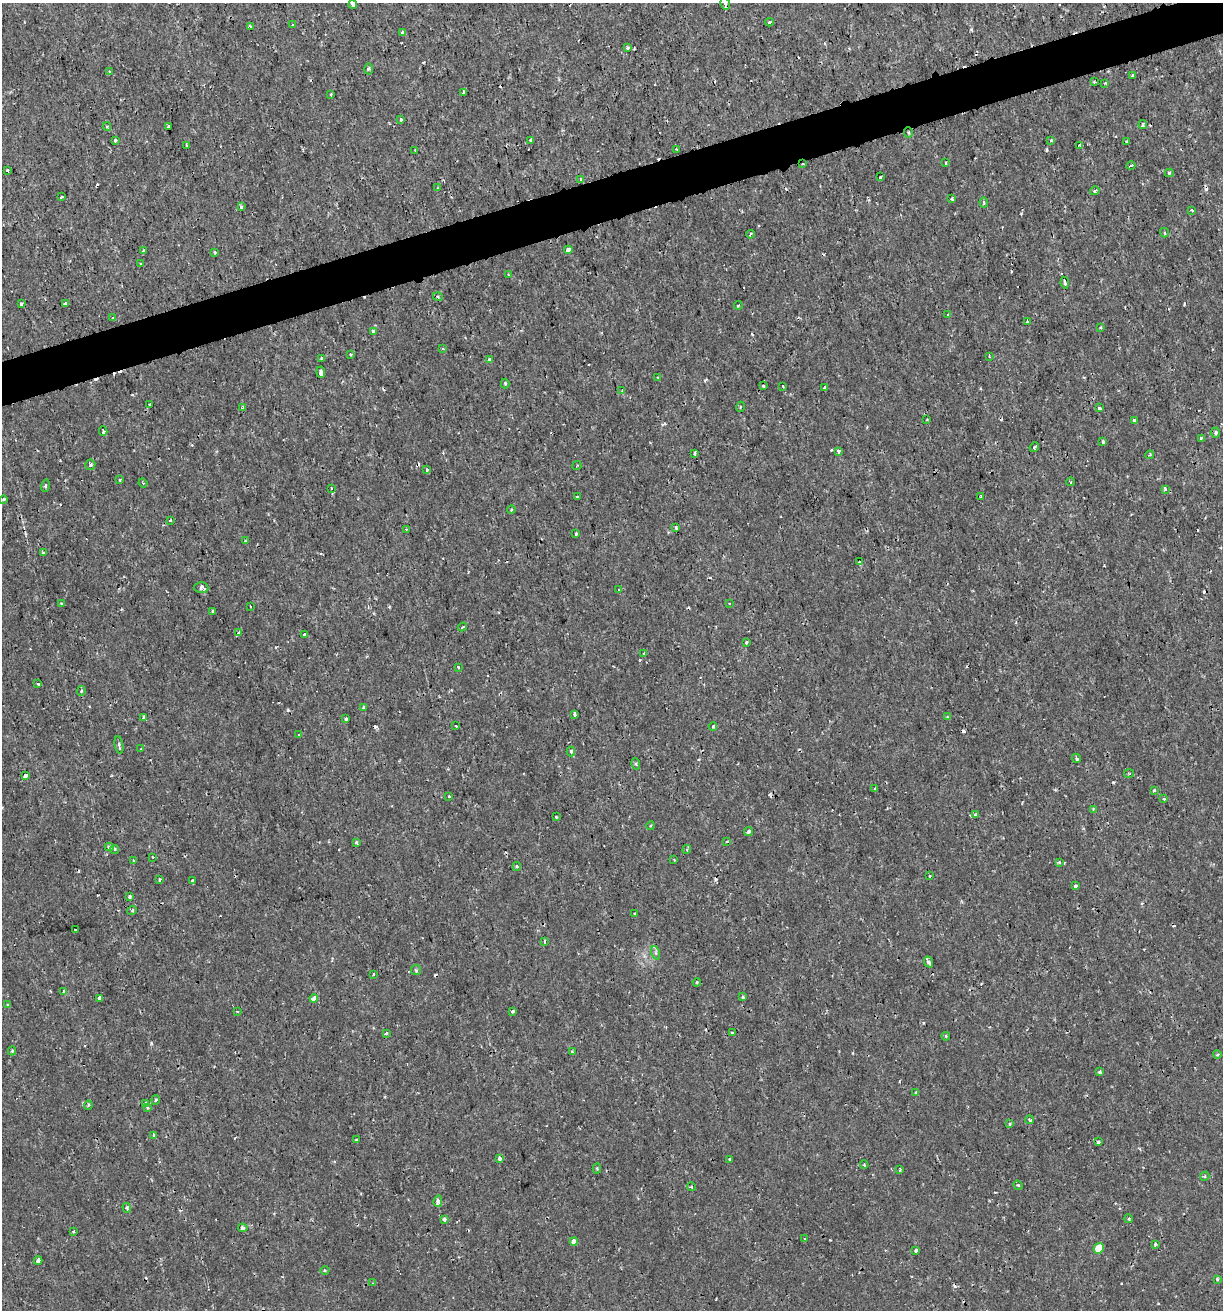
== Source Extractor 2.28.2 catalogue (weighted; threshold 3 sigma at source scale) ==
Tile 10 of 4 x 4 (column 2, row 3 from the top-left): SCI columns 1274-2494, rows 1311-2618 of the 5039 x 5235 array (HDU 1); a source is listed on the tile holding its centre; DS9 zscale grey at full resolution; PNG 1225 x 1312 px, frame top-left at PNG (2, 3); each listed source drawn as its Kron ellipse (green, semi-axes under 4 px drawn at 4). Shown black and unused: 3% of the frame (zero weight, under 2 of 3 exposures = <1% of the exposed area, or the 3 px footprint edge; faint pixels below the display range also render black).
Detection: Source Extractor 2.28.2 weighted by HDU 2 'WHT'; one run over the whole footprint, this tile lists its part. Background 7.19e-04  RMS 0.0012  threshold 0.00523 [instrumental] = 3 sigma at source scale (4.5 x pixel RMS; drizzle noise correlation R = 1.50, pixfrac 1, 0.0396/0.0396 arcsec/px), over >= 5 px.
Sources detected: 247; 34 cosmic-ray / hot-pixel residue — neither listed nor drawn; the other 213 listed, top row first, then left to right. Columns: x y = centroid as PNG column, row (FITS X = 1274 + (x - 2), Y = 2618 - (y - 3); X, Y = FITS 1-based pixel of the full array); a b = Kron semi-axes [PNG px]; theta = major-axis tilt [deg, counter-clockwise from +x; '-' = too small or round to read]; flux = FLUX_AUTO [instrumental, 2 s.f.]
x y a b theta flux
725 3 6 4 -82 0.29
353 4 4 3 - 0.47
769 22 4 3 - 0.31
293 25 4 2 - 0.13
250 27 3 3 - 0.36
402 32 4 3 - 0.31
627 47 4 4 - 0.2
368 69 5 3 - 0.16
109 71 4 3 - 0.095
1132 76 3 3 - 0.33
1094 82 3 3 - 0.14
1105 83 3 3 - 0.099
463 93 4 3 - 0.72
331 94 3 2 - 0.15
401 119 3 3 - 0.5
1143 125 4 3 - 0.2
107 127 4 3 - 0.19
168 127 3 3 - 0.45
908 133 5 4 - 0.21
115 140 3 3 - 0.24
530 140 4 3 - 0.14
1051 140 3 3 - 0.2
1126 142 3 2 - 0.1
187 145 3 3 - 0.13
1080 145 4 3 - 0.5
677 149 3 2 - 0.13
415 150 3 3 - 0.15
945 163 3 2 - 0.15
803 164 3 2 - 0.23
1131 166 4 3 - 1.1
7 170 3 3 - 0.21
1169 173 4 4 - 0.22
881 177 3 3 - 0.31
581 179 4 2 - 0.18
438 188 3 3 - 0.25
1095 191 5 4 - 0.27
61 197 3 3 - 0.43
952 199 4 3 - 0.24
984 202 5 3 - 0.19
241 207 4 2 - 0.26
1192 210 3 3 - 0.3
1164 233 5 3 - 0.13
750 234 4 3 - 0.26
144 250 4 3 - 0.51
568 250 4 3 - 0.46
215 252 4 3 - 0.14
141 264 3 2 - 0.16
508 275 3 2 - 0.1
1065 283 6 3 -80 0.29
438 297 5 3 - 0.14
65 303 3 3 - 0.54
21 304 3 3 - 0.34
738 305 4 3 - 0.13
948 315 4 3 - 0.24
113 318 3 3 - 0.23
1027 322 3 3 - 0.18
1101 327 4 3 - 0.12
373 331 3 3 - 0.54
443 349 3 3 - 0.19
350 354 3 3 - 0.21
989 356 4 2 - 0.097
321 358 3 3 - 0.25
489 359 3 3 - 0.58
321 372 5 3 - 0.67
658 377 3 2 - 0.14
505 384 5 3 - 0.2
763 386 3 2 - 0.21
783 386 3 2 - 0.13
824 387 3 3 - 0.21
622 390 4 3 - 0.12
150 404 3 3 - 0.31
740 407 5 3 - 0.13
243 408 4 3 - 0.34
1099 408 3 3 - 1.1
927 420 3 2 - 0.081
1135 420 4 3 - 0.39
103 431 4 2 - 0.19
1215 433 5 4 - 0.23
1201 438 3 3 - 0.2
1103 442 4 3 - 0.68
1034 447 5 3 - 0.2
838 451 4 3 - 0.5
695 453 4 3 - 0.34
1150 455 4 3 - 0.13
90 465 5 5 - 0.29
577 465 4 3 - 0.11
426 470 3 3 - 0.39
120 480 3 3 - 0.13
1071 482 4 3 - 0.11
143 483 4 3 - 0.11
45 486 6 4 73 0.21
331 488 4 2 - 0.1
1165 489 4 4 - 0.19
577 496 3 2 - 0.11
981 497 3 2 - 0.15
3 499 4 3 - 0.16
511 509 4 3 - 0.15
170 520 3 2 - 0.2
676 528 4 3 - 0.4
406 529 4 2 - 0.093
576 534 4 4 - 0.23
245 541 3 3 - 0.24
43 553 3 2 - 0.15
859 562 3 3 - 0.43
201 588 7 5 -1 0.57
619 590 4 3 - 0.16
61 603 3 2 - 0.19
729 603 3 2 - 0.085
250 606 2 2 - 0.1
213 612 4 3 - 0.16
462 627 5 2 - 0.13
239 633 4 3 - 0.34
304 634 4 3 - 0.13
746 642 3 3 - 0.2
644 653 4 4 - 0.12
458 667 3 3 - 0.14
38 684 3 2 - 0.33
81 691 5 4 - 0.15
364 708 4 3 - 0.26
574 715 4 3 - 1
144 717 4 3 - 0.86
947 717 4 4 - 0.13
346 719 3 3 - 0.19
456 726 3 2 - 0.12
713 726 4 3 - 0.19
299 735 2 2 - 0.13
119 745 9 3 -80 0.27
141 749 3 3 - 0.25
571 751 5 4 - 0.2
1077 758 5 4 - 0.2
636 764 6 3 -73 0.15
1129 773 5 3 - 0.13
26 776 4 3 - 1.1
875 789 4 3 - 0.46
1154 791 3 3 - 0.17
449 797 3 3 - 0.39
1164 799 4 3 - 0.17
1093 809 3 3 - 0.17
975 815 4 3 - 0.41
556 817 3 2 - 0.12
650 826 4 3 - 0.11
748 832 4 3 - 0.27
727 842 4 3 - 0.22
357 843 4 3 - 0.24
109 847 4 3 - 0.33
114 849 4 4 - 0.26
687 849 4 3 - 0.15
153 857 4 4 - 0.1
674 860 3 2 - 0.097
134 861 3 3 - 0.18
1059 862 3 3 - 0.21
517 866 4 3 - 0.17
930 876 3 2 - 0.14
160 880 3 2 - 0.17
192 881 3 3 - 0.37
1075 886 4 3 - 0.3
129 897 3 3 - 0.31
132 911 5 3 - 0.13
635 914 3 3 - 0.16
76 930 3 2 - 0.11
544 941 3 3 - 0.15
656 953 7 4 -71 0.24
929 962 5 3 - 1.1
416 970 5 5 - 0.2
373 974 3 2 - 0.11
697 982 4 4 - 0.15
64 991 4 3 - 0.13
743 997 4 3 - 0.15
99 998 3 3 - 6.3
314 998 4 3 - 0.82
8 1005 4 3 - 0.14
237 1011 4 2 - 0.088
512 1011 4 3 - 0.37
386 1033 3 3 - 0.44
732 1033 4 3 - 0.19
946 1036 4 3 - 0.16
12 1051 4 4 - 0.15
572 1052 4 3 - 0.16
1217 1055 4 3 - 0.14
1100 1072 4 3 - 0.21
916 1093 4 3 - 0.32
156 1100 5 3 - 0.15
145 1103 3 3 - 0.3
88 1105 4 4 - 0.15
148 1108 4 3 - 0.12
1029 1120 4 3 - 0.27
1010 1124 4 3 - 0.19
154 1135 3 3 - 0.26
356 1140 3 2 - 0.1
1098 1142 3 3 - 0.3
500 1158 4 3 - 0.51
730 1160 3 3 - 0.34
864 1165 4 3 - 0.15
597 1168 5 4 - 0.13
900 1170 4 3 - 0.13
1205 1176 5 3 - 0.13
1018 1185 5 4 - 0.15
691 1187 4 3 - 0.26
438 1201 6 4 76 0.6
127 1208 5 4 - 0.28
444 1219 4 3 - 0.65
1129 1219 4 3 - 0.11
243 1228 4 4 - 0.35
73 1231 4 3 - 0.14
805 1239 3 3 - 0.11
574 1241 4 4 - 0.85
1155 1244 4 3 - 0.16
1099 1248 5 5 - 3.1
916 1251 3 3 - 0.32
38 1260 4 4 - 1
325 1270 4 3 - 0.13
1217 1279 4 3 - 0.21
373 1283 3 3 - 0.1
Overlapping masked pixels (flux is a lower limit): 3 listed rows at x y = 908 133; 803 164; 1065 283
Isophote crosses this tile's border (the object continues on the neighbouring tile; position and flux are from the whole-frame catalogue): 1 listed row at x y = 725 3